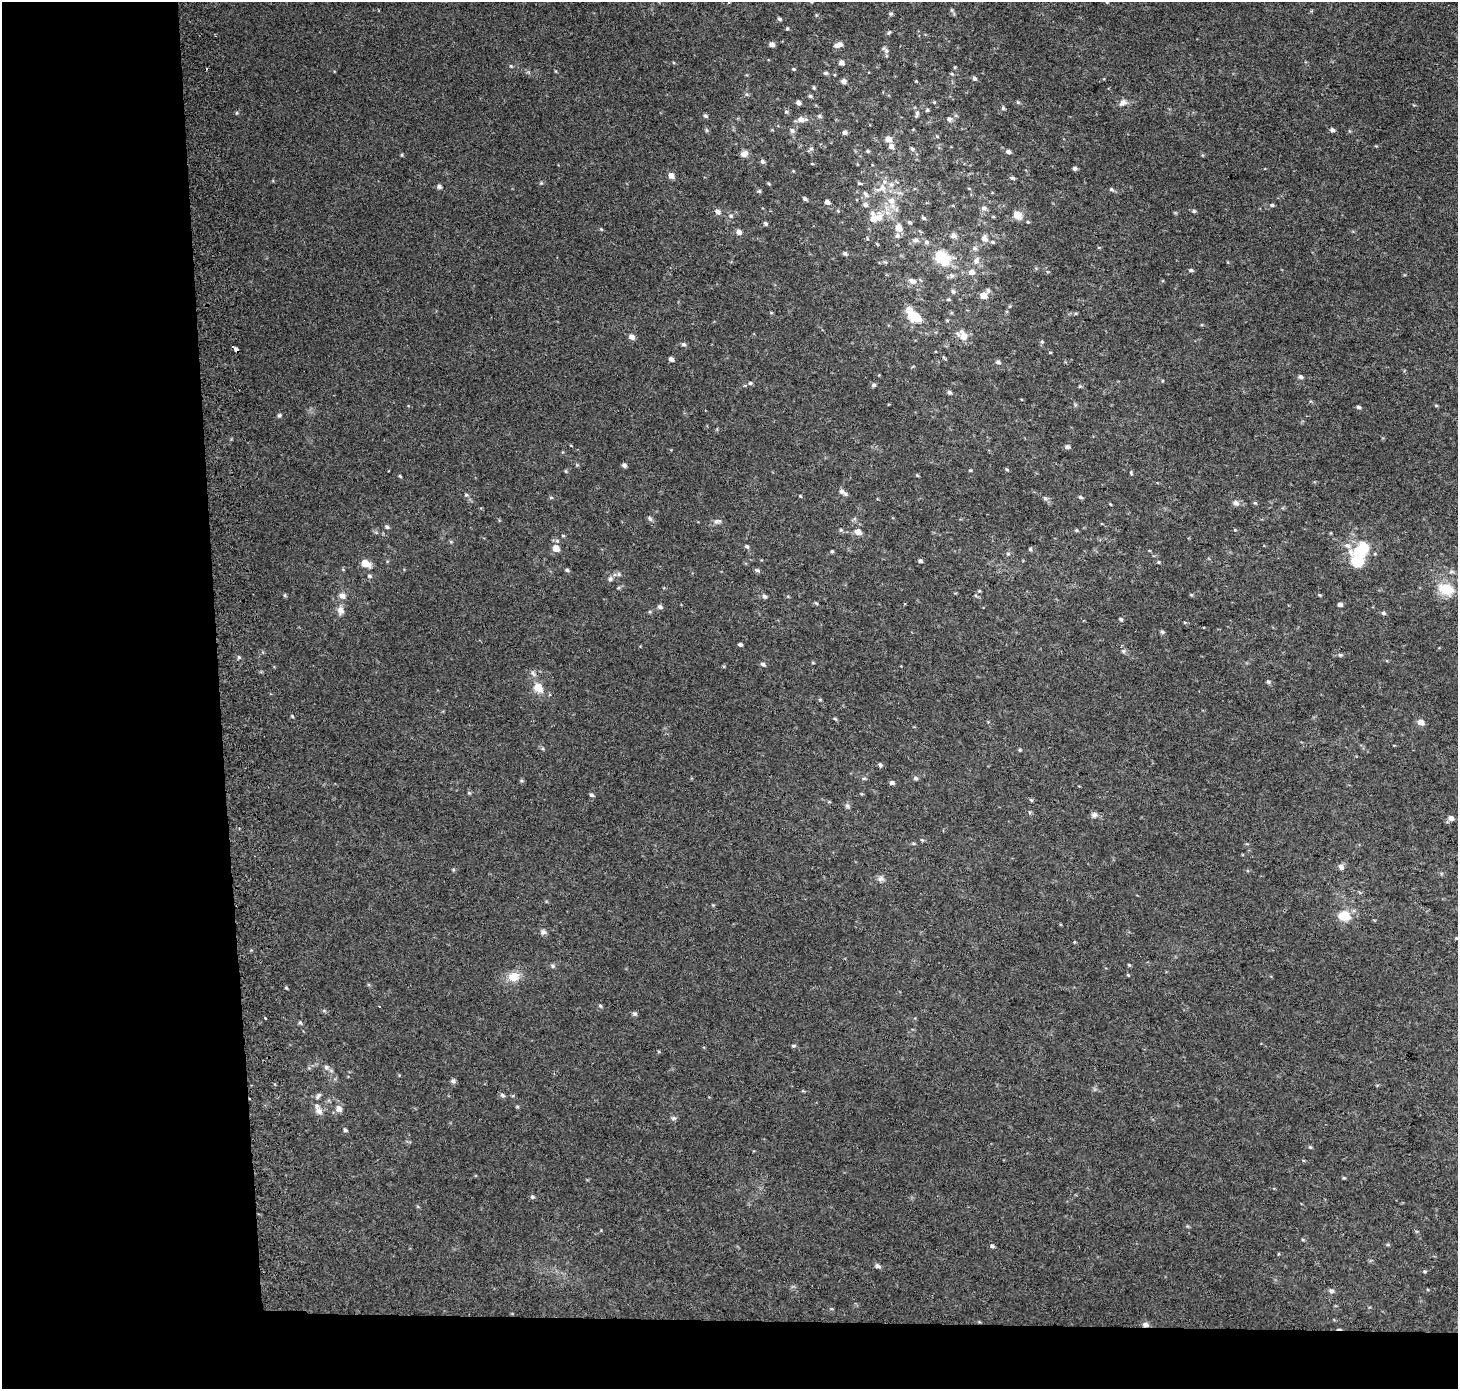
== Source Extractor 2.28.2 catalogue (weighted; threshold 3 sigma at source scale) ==
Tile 7 of 3 x 3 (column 1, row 3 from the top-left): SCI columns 73-1528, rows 1-1387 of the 4514 x 4169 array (HDU 1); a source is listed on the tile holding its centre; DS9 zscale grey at full resolution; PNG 1460 x 1391 px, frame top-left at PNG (2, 2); no overlay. Shown black and unused: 19% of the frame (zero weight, under 2 of 3 exposures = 2% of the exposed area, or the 3 px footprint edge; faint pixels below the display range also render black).
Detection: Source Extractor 2.28.2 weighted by HDU 2 'WHT'; one run over the whole footprint, this tile lists its part. Background 0.0549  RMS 0.012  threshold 0.054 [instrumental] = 3 sigma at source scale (4.5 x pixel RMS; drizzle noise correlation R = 1.50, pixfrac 1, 0.0396/0.0396 arcsec/px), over >= 5 px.
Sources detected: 252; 2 cosmic-ray / hot-pixel residue — not listed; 8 inside a brighter listed object's ellipse — not listed separately; the other 242 listed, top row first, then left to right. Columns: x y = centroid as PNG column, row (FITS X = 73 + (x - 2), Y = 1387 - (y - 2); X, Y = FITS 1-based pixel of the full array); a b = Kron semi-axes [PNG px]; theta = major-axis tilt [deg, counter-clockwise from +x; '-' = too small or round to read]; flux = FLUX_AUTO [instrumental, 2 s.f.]
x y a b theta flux
1107 2 4 3 - 1
952 10 6 4 -89 1.7
891 14 6 4 1 1.8
779 19 5 4 - 2
787 29 4 3 - 1.4
889 32 7 4 41 1.8
772 44 5 5 - 5.3
840 44 7 6 - 4.4
885 50 11 4 -44 2.9
841 63 5 4 - 5.7
511 66 6 3 -17 1.3
955 67 4 3 - 1.1
793 69 5 4 - 1.3
826 73 7 5 -14 1.9
951 74 5 3 - 1.4
974 79 5 5 - 2.8
843 81 5 5 - 5.2
916 81 4 3 - 0.81
814 87 5 4 - 1.5
747 95 6 4 -20 1.6
810 96 5 4 - 2
934 102 5 4 - 1.2
1018 102 6 4 -44 1.5
798 103 5 4 - 4.1
1123 103 11 7 21 6.1
1003 108 6 5 - 1.8
927 110 4 4 - 1.6
786 112 5 5 - 1.9
236 113 5 3 - 1.2
917 113 7 6 - 3
705 116 5 4 - 2.5
819 116 7 5 -27 2.1
801 119 11 7 -2 8
949 119 7 6 - 3.3
706 130 6 4 -88 1.7
1332 130 5 5 - 3.1
792 131 7 6 - 3.8
845 133 6 5 - 3.1
937 136 5 3 - 1.1
888 139 6 5 - 11
891 146 6 5 - 5.3
810 149 9 4 37 2.5
912 149 6 4 -62 2.2
868 151 5 4 - 1.5
1008 152 5 5 - 3.8
744 154 8 7 - 6.3
402 155 5 3 - 1.3
762 161 6 6 - 2.6
812 164 4 3 - 0.99
1075 168 5 5 - 2.7
671 176 6 5 - 7.8
1012 178 7 4 -15 2.1
541 183 4 4 - 1.3
859 183 6 4 -7 1.6
769 184 5 3 - 1.3
439 186 6 5 - 3.2
882 188 13 11 -46 13
1111 189 6 5 - 2.1
759 191 5 5 - 1.7
866 195 11 6 -55 4.3
805 199 5 4 - 2.5
891 201 11 9 -44 10
827 202 5 4 - 4.8
865 205 7 6 - 3.4
1272 205 5 4 - 1.9
984 208 7 6 - 3.7
1194 211 5 4 - 2.1
718 212 7 6 - 4.2
1018 215 11 9 -38 10
730 216 7 5 0 2.5
879 218 14 10 76 13
923 218 5 4 - 2.1
909 222 5 5 - 2.1
1028 222 4 4 - 1.4
765 224 5 4 - 2.3
898 228 7 6 - 13
601 229 4 4 - 1.1
739 232 6 5 - 5.8
897 236 7 6 - 3.4
954 236 8 6 -24 3.8
985 239 8 7 - 4.8
915 240 10 6 6 4
926 242 6 6 - 3
993 242 5 4 - 1.6
975 248 7 5 -21 2.4
845 253 6 5 - 2.5
941 257 9 6 -37 79
976 261 10 7 57 5.3
885 262 6 3 -17 1.5
1191 270 6 4 -6 2.4
972 272 7 6 - 5.4
952 276 7 6 - 2.9
912 281 10 7 -24 5.8
988 290 6 5 - 2.2
953 291 7 5 -50 2.3
983 295 6 5 - 13
948 299 5 4 - 1.4
1009 306 5 3 - 1.2
909 311 10 9 - 9.8
771 313 5 3 - 1.1
916 317 10 6 -25 43
963 336 13 11 -69 11
632 337 6 5 - 6.5
1042 342 5 5 - 1.6
683 344 6 5 - 2.6
236 349 6 3 -35 4.4
1050 352 4 3 - 1.8
944 358 7 3 -45 1.4
671 359 5 4 - 4.1
998 362 6 5 - 3.4
1300 377 6 5 - 3.2
750 383 6 5 - 2
874 385 7 5 3 2.2
1080 386 5 4 - 1.4
949 392 5 5 - 2.7
1436 406 5 3 - 1.3
1358 407 5 4 - 2.5
279 415 6 5 - 2
1067 447 6 5 - 3.1
624 465 5 4 - 3.1
1007 469 5 4 - 1.6
970 470 4 3 - 1.2
566 471 6 4 -89 1.3
1131 473 6 3 -68 1.3
917 475 5 4 - 1.2
400 476 4 3 - 1.4
841 491 8 6 -48 3.7
466 495 5 5 - 1.8
800 496 4 3 - 1
551 497 6 4 -1 1.4
1080 497 6 4 -15 2.1
1045 498 7 5 -61 2.7
1236 503 9 7 -21 4.8
1255 503 5 4 - 1.5
1110 504 4 3 - 0.99
650 519 7 5 -57 2.8
717 521 12 7 11 4.3
387 527 6 5 - 2.4
841 530 5 5 - 1.8
1076 530 5 4 - 1.4
1235 530 4 3 - 0.98
858 532 7 6 - 7.3
563 536 5 3 - 1.2
451 542 6 4 -19 1.3
747 546 6 4 -37 2.2
556 548 7 6 - 12
1030 549 5 5 - 1.6
1362 549 27 15 23 39
832 551 4 4 - 1.4
1008 554 5 5 - 1.8
920 561 5 4 - 2.5
1158 562 4 4 - 1.2
365 563 8 6 -30 18
567 570 6 4 -12 2
758 570 7 5 -36 2.4
619 574 6 5 - 2.1
369 576 6 5 - 2.1
610 579 7 6 - 3
1446 589 20 14 -18 28
979 591 5 3 - 1.1
285 595 5 4 - 1.4
1191 595 5 3 - 1.2
1319 595 6 3 -34 1.2
342 596 8 7 - 6.1
764 596 6 5 - 2.9
816 603 5 4 - 1.6
1340 604 5 4 - 4.1
660 607 6 5 - 3.4
340 610 11 8 -84 7.7
650 612 5 3 - 1.3
1383 613 6 5 - 2.3
1121 619 6 4 -45 1.8
1162 632 5 5 - 2.2
740 645 4 4 - 2.4
1123 651 6 5 - 2.4
1340 655 6 4 -20 1.9
239 657 5 5 - 2
813 663 5 3 - 1.1
763 664 6 5 - 2.8
533 673 10 6 -56 4.3
1268 682 6 5 - 2.1
538 688 8 6 -48 23
820 699 5 3 - 1.2
292 716 4 3 - 1.2
835 719 6 4 -29 1.5
1421 722 6 5 - 9.4
543 749 5 3 - 1.4
1020 750 4 4 - 1.5
880 765 6 5 - 2.3
864 778 6 3 0 1.5
915 778 6 5 - 2.4
521 781 7 3 -8 1.4
892 783 5 4 - 3.4
469 793 5 5 - 1.4
591 795 6 5 - 2.5
1031 800 5 4 - 1.5
829 802 5 3 - 0.97
847 806 7 7 - 2.9
1030 812 5 3 - 1.3
1094 815 9 8 - 4.1
1451 818 6 6 - 4.8
922 840 5 4 - 1.2
913 843 5 4 - 1.4
1341 867 8 6 -44 4
453 870 5 5 - 1.4
881 879 9 8 - 4.4
1345 916 8 6 -9 42
543 932 8 7 - 3.7
1456 938 5 4 - 1.4
1074 942 4 3 - 0.91
1129 965 4 4 - 1.4
553 966 6 5 - 2.1
1128 975 4 4 - 1.1
513 977 16 12 12 17
286 988 5 3 - 1.3
600 1006 5 4 - 1.7
324 1011 6 4 -1 1.7
635 1014 6 5 - 2.6
265 1018 3 2 - 2.9
300 1023 6 4 -66 1.9
793 1046 6 4 -1 1.7
326 1067 7 6 - 3.4
453 1081 6 5 - 2.9
502 1095 7 5 -32 2.6
318 1096 10 5 53 2.9
517 1106 5 3 - 1.2
339 1109 8 7 - 7.2
319 1111 11 8 -50 7.4
673 1118 7 5 -12 2.5
345 1130 5 4 - 2.2
1310 1147 5 4 - 1.4
1344 1178 6 3 -17 1.2
532 1197 6 5 - 2.4
1303 1240 4 3 - 1.3
1388 1245 5 4 - 1.4
992 1246 5 5 - 2.5
1278 1254 5 3 - 0.98
877 1266 7 5 -24 3.6
1425 1271 5 4 - 1.5
1331 1291 7 5 -14 3.3
831 1309 5 3 - 1.1
1146 1325 9 6 -9 4.5
Overlapping masked pixels (flux is a lower limit): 2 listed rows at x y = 236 349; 1146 1325
Isophote crosses this tile's border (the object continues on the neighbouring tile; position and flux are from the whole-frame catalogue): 2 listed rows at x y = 1107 2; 1456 938